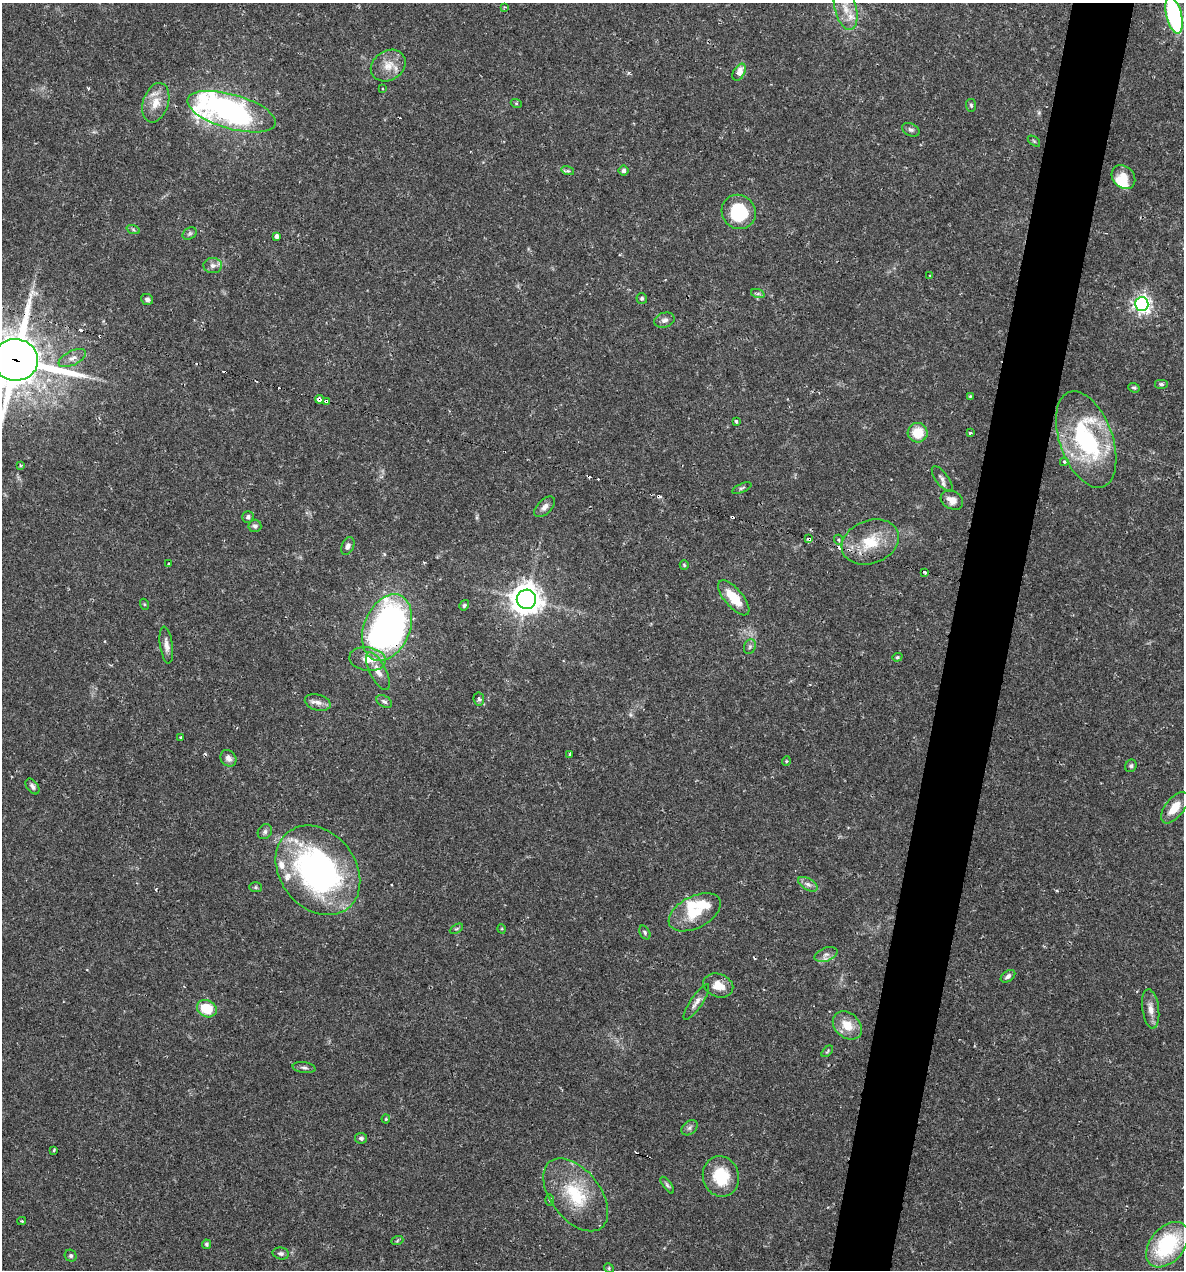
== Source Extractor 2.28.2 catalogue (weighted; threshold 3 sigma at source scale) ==
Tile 10 of 4 x 4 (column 2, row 3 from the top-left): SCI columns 1428-2609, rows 1269-2536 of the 5092 x 5073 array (HDU 1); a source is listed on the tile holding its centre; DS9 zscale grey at full resolution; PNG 1186 x 1272 px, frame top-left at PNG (2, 3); each listed source drawn as its Kron ellipse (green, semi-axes under 4 px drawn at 4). Shown black and unused: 5% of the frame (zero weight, under 2 of 3 exposures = <1% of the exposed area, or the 3 px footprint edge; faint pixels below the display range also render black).
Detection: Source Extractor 2.28.2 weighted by HDU 2 'WHT'; one run over the whole footprint, this tile lists its part. Background 0.0426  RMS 0.0032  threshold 0.0144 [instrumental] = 3 sigma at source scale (4.5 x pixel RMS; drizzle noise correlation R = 1.50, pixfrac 1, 0.05/0.05 arcsec/px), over >= 5 px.
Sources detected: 125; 3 inside a brighter object's white glare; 13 cosmic-ray / hot-pixel residue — neither listed nor drawn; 5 inside a brighter listed object's ellipse — not listed separately; the other 104 listed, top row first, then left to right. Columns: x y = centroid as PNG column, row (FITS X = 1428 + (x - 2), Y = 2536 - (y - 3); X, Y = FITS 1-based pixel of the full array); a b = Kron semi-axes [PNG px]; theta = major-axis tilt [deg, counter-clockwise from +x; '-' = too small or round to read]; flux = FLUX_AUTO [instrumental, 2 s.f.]
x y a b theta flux
505 7 4 3 - 0.45
846 8 22 11 -75 5.1
1174 15 19 7 -76 50
388 66 18 15 31 4.7
739 72 9 5 60 3.5
382 88 3 2 - 0.33
156 103 20 12 72 5.1
516 103 5 3 - 0.32
971 105 6 5 - 0.51
231 112 45 17 -16 86
911 130 9 6 -27 0.94
1034 141 7 3 -37 0.39
568 171 6 4 -17 0.52
623 171 5 5 - 0.78
1123 177 13 10 -45 4
739 212 18 16 -47 17
133 229 7 4 -20 0.53
190 234 8 5 35 0.7
276 236 4 3 - 1.1
213 266 9 7 1 1.5
930 275 3 2 - 0.25
758 294 7 4 -18 0.63
642 298 5 5 - 0.63
147 299 6 5 - 0.79
1142 304 7 6 - 130
665 320 10 7 17 1.4
72 358 15 7 26 2.1
15 360 22 21 - 1500
1161 384 7 5 0 0.58
1134 388 6 4 -20 0.54
970 396 4 3 - 0.35
320 399 4 3 - 6.9
326 401 4 3 - 1.1
736 421 3 3 - 0.51
918 433 10 9 - 6.9
970 433 3 3 - 0.56
1086 439 50 26 -70 43
1064 462 4 4 - 0.58
20 465 4 4 - 0.38
942 479 15 6 -53 1.4
742 488 10 4 23 0.6
952 500 12 8 -29 2.9
544 507 13 7 45 1.6
248 517 6 5 - 0.85
255 526 6 6 - 0.87
809 539 4 3 - 3.1
839 540 5 3 - 0.4
870 542 29 21 20 12
348 546 9 6 67 1.1
169 563 4 2 - 0.29
684 565 4 4 - 0.4
925 572 3 3 - 1.4
734 598 21 9 -50 7.5
526 599 10 9 - 420
144 604 5 3 - 0.35
464 605 5 4 - 0.62
387 628 35 23 67 130
166 645 18 6 -81 1.9
750 647 7 5 69 0.75
897 657 5 4 - 0.45
368 659 18 12 -9 5.5
378 671 21 8 -64 3.1
479 699 6 5 - 0.94
384 701 8 5 -32 0.86
318 702 13 8 -16 2
180 737 3 3 - 0.3
570 754 3 3 - 0.37
228 758 9 7 -52 1.5
786 761 5 3 - 0.33
1131 766 6 5 - 0.63
32 786 9 5 -53 0.98
1175 808 18 9 51 5.3
265 832 8 6 56 0.86
318 870 48 38 -52 91
808 884 11 5 -31 1.4
255 887 6 5 - 0.5
695 912 28 16 28 9.5
456 929 7 4 30 0.49
502 929 5 3 - 0.32
645 932 7 5 -61 0.56
826 954 12 6 20 1.6
1008 976 8 5 36 1.1
718 985 15 11 -20 4.2
696 1002 21 6 56 1.9
207 1009 10 8 -27 8.8
1151 1009 20 8 -82 2.7
847 1025 16 12 -42 5.6
827 1051 7 4 46 0.48
304 1068 11 5 -8 0.9
386 1119 4 4 - 0.35
690 1128 9 6 40 0.97
361 1138 6 5 - 0.81
54 1150 3 3 - 0.41
721 1176 20 18 -74 12
667 1185 10 4 -54 0.65
576 1195 42 24 -52 18
549 1200 5 3 - 0.41
22 1221 4 4 - 0.34
397 1241 6 4 20 0.4
206 1244 5 4 - 0.56
1167 1245 26 17 50 27
281 1253 8 6 -12 0.86
71 1256 6 5 - 0.6
609 1268 5 4 - 0.4
Overlapping masked pixels (flux is a lower limit): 5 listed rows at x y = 15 360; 320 399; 326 401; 809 539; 387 628
Isophote crosses this tile's border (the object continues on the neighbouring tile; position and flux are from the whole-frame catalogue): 2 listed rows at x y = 1174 15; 15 360